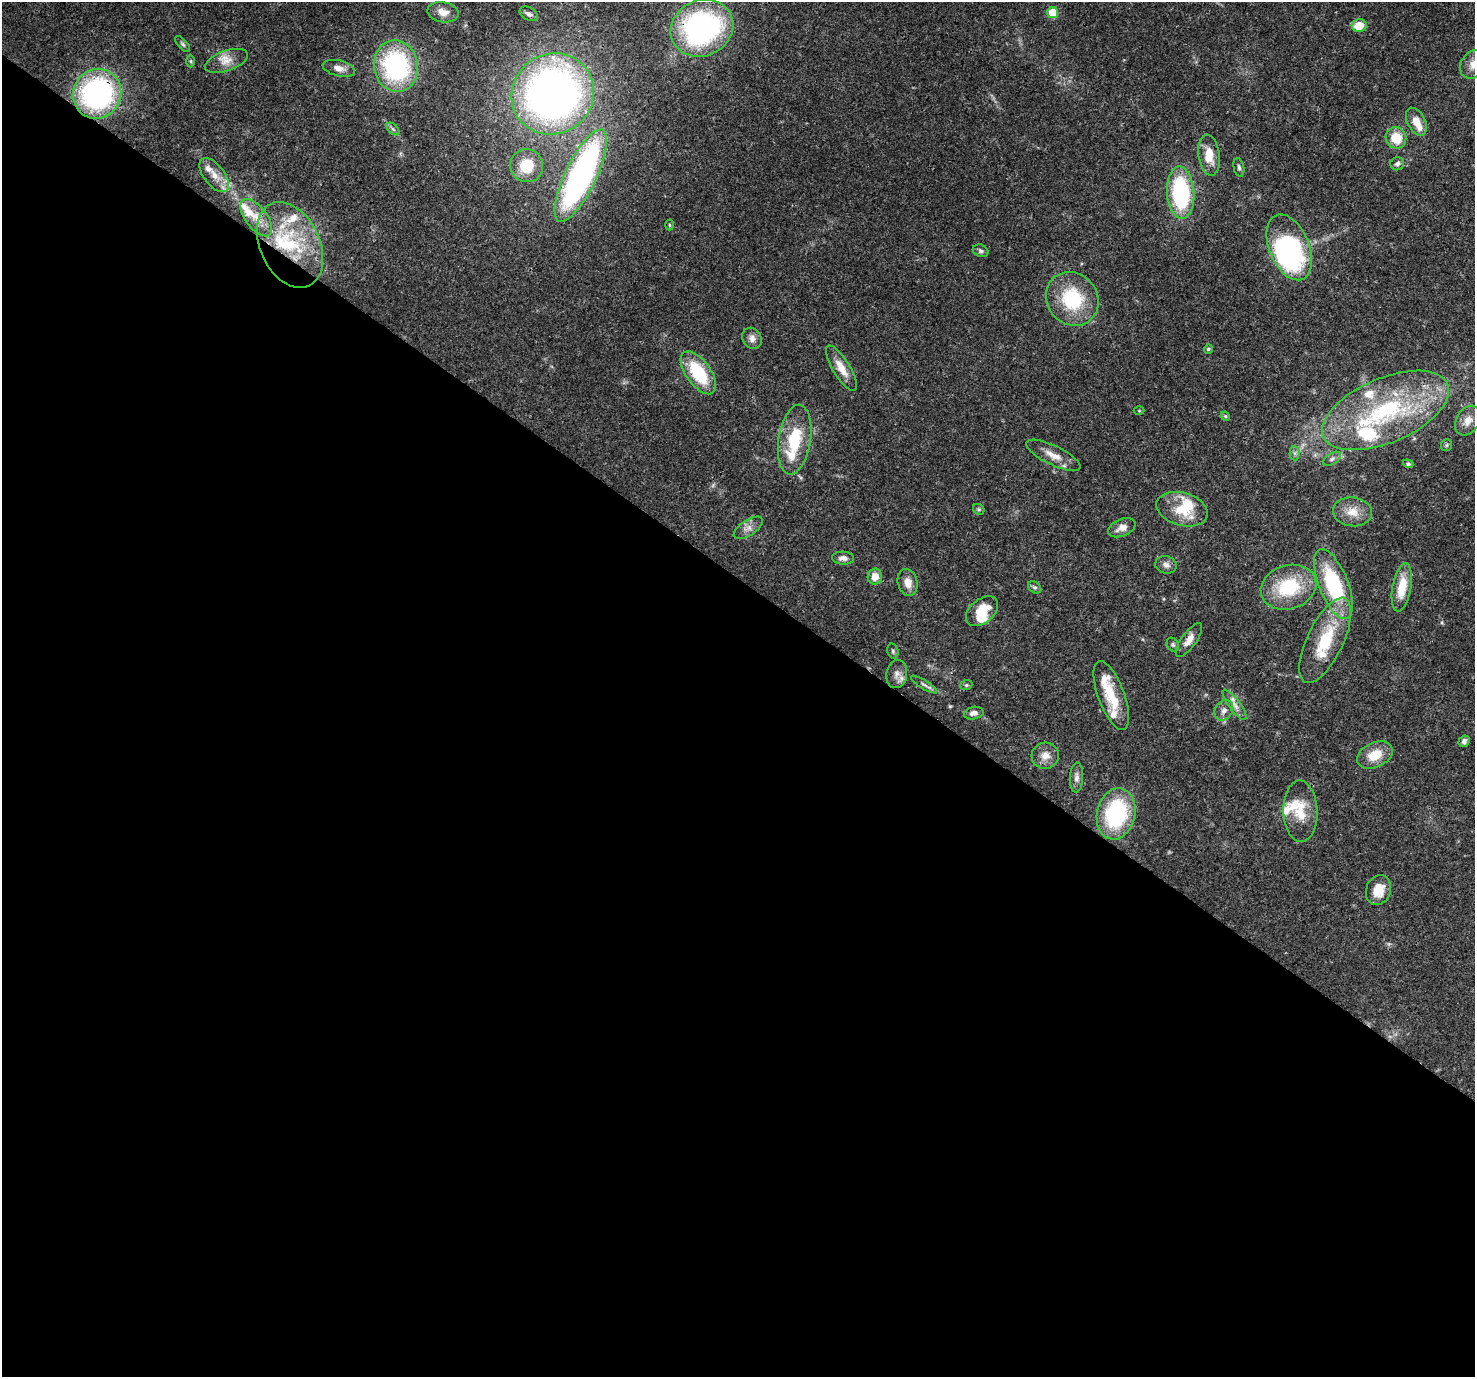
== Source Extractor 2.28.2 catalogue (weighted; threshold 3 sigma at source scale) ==
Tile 14 of 4 x 4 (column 2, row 4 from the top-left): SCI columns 1559-3031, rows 339-1713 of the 6056 x 6107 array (HDU 1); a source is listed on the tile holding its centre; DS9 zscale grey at full resolution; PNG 1477 x 1379 px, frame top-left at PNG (2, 2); each listed source drawn as its Kron ellipse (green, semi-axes under 4 px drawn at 4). Shown black and unused: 58% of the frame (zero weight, under 3 of 4 exposures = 8% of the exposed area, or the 3 px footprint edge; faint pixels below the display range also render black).
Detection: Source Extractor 2.28.2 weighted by HDU 2 'WHT'; one run over the whole footprint, this tile lists its part. Background 0.0865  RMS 0.0036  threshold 0.0162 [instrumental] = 3 sigma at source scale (4.5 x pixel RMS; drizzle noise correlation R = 1.50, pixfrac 1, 0.0396/0.0396 arcsec/px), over >= 5 px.
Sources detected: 94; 2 inside a brighter object's white glare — neither listed nor drawn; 17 inside a brighter listed object's ellipse — not listed separately; the other 75 listed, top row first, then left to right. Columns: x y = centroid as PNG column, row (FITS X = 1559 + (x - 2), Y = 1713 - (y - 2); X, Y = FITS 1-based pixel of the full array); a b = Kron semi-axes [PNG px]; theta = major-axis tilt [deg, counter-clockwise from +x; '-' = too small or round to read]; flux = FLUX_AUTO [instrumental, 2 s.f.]
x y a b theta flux
443 12 16 10 -11 3.7
1053 13 5 5 - 11
529 14 10 6 -29 1.4
1359 25 7 6 - 6.8
702 28 32 27 25 87
183 44 10 4 -47 0.75
191 61 6 4 -89 0.53
226 61 22 10 19 4.4
1474 64 16 12 48 4
396 66 26 22 -79 52
339 68 16 8 -13 2.7
97 94 25 24 - 82
553 94 42 40 38 210
1416 122 15 8 -62 4.2
393 129 8 4 -45 0.73
1396 138 11 10 - 7.7
1209 155 21 10 -82 6.8
1397 164 7 6 - 1.1
527 166 17 16 - 11
1239 167 9 5 -78 0.86
214 175 20 10 -52 4.7
581 176 51 15 64 110
1181 193 26 13 -86 42
256 218 22 11 -53 5.7
669 225 5 3 - 0.4
290 245 45 30 -65 33
1289 247 34 20 -67 65
981 251 8 6 -24 0.92
1072 299 28 25 -52 23
752 338 11 9 -58 2.1
1208 349 5 4 - 0.49
841 368 26 8 -58 5
698 373 25 12 -54 20
1386 410 67 32 23 56
1139 411 5 3 - 0.34
1225 416 5 4 - 0.46
1468 420 16 11 58 4
795 440 35 16 81 16
1446 445 6 5 - 0.66
1295 453 7 5 -89 0.91
1053 455 30 9 -26 4.9
1332 459 10 5 33 1.1
1408 464 5 4 - 0.77
979 509 6 5 - 0.58
1182 509 26 16 -16 11
1353 512 19 14 -7 5.5
748 528 16 7 33 2.5
1122 528 14 8 22 2.9
843 558 11 6 -2 1.8
1166 565 11 8 -15 1.8
875 576 8 7 - 3.7
908 582 13 9 -76 3.6
1333 584 37 14 -68 34
1035 587 7 5 -39 0.7
1289 587 28 22 17 22
1402 587 24 9 80 9.1
982 611 18 12 40 8.5
1189 640 20 7 54 3.1
1325 640 46 18 64 20
1173 645 7 5 -60 0.68
893 651 7 5 -75 0.71
897 674 14 10 79 2.6
924 685 15 4 -32 1.3
966 685 6 5 - 0.56
1111 696 36 13 -69 12
1234 705 18 5 -54 2.5
1224 710 11 8 59 2.1
974 713 10 6 11 1.8
1464 741 6 5 - 1.1
1375 755 19 12 25 7.6
1045 756 13 13 - 3.5
1077 777 15 6 87 1.8
1300 811 31 17 -88 9.7
1116 814 26 19 77 34
1378 890 15 12 71 5.8
Overlapping masked pixels (flux is a lower limit): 3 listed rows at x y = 702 28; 97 94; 290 245
Isophote crosses this tile's border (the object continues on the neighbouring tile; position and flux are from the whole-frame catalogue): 1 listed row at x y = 1474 64